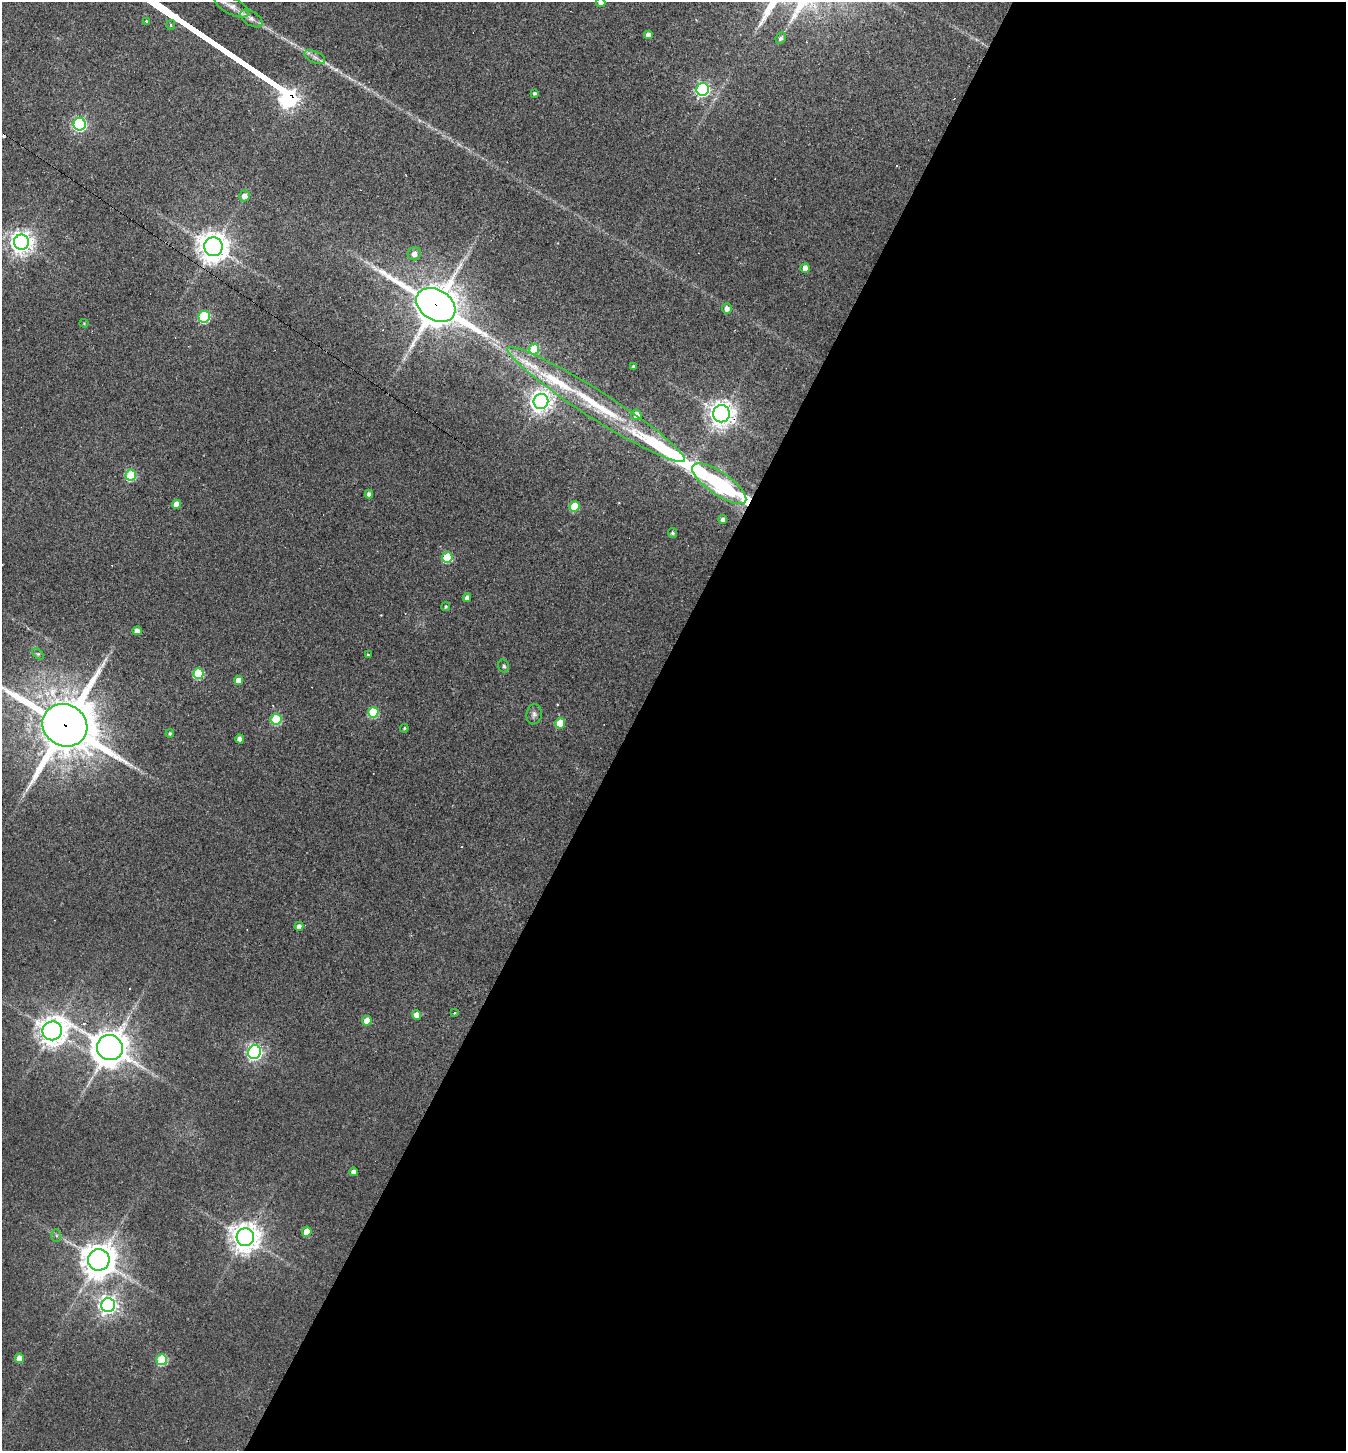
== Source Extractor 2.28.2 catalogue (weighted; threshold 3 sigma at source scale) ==
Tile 12 of 4 x 4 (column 4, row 3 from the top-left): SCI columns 4177-5520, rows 1449-2897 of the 5802 x 5794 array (HDU 1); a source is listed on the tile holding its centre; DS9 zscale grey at full resolution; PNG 1348 x 1453 px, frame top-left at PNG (2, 2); each listed source drawn as its Kron ellipse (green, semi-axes under 4 px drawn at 4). Shown black and unused: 53% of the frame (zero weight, under 2 of 3 exposures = <1% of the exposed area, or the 3 px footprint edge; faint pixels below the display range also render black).
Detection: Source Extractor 2.28.2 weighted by HDU 2 'WHT'; one run over the whole footprint, this tile lists its part. Background 0.06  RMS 0.0065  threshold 0.0294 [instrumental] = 3 sigma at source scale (4.5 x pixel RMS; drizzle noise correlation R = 1.50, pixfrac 1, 0.05/0.05 arcsec/px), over >= 5 px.
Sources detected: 82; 11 cosmic-ray / hot-pixel residue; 1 long thin detection or spike segment (spike, bleed or trail) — neither listed nor drawn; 5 inside a brighter listed object's ellipse — not listed separately; the other 65 listed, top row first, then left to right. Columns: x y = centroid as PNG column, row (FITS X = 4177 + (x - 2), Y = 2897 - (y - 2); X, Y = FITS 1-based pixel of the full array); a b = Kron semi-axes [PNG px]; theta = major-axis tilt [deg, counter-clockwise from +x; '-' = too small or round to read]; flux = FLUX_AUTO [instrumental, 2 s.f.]
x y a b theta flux
601 3 4 4 - 3.8
232 6 19 8 -26 5.3
251 19 12 7 -32 3.4
146 21 3 3 - 0.6
171 25 5 4 - 0.83
648 35 4 4 - 4.9
781 38 6 5 - 1.7
315 57 11 5 -25 2.9
703 89 6 6 - 150
535 93 3 3 - 1.4
80 124 6 6 - 130
244 196 5 5 - 4.5
21 242 7 7 - 500
213 247 9 9 - 930
414 254 7 6 - 4.4
805 268 4 4 - 7.1
436 305 21 15 -32 1800
727 309 5 5 - 3
204 317 6 5 - 65
84 323 4 4 - 0.62
534 349 5 5 - 30
633 366 3 3 - 1
541 401 7 7 - 430
596 405 105 14 -32 64
721 414 8 8 - 630
636 415 5 5 - 6.6
131 475 5 5 - 43
719 484 32 11 -34 92
369 494 4 4 - 2.5
176 504 4 4 - 8
574 506 5 5 - 23
723 520 4 4 - 2.4
673 533 5 4 - 1.4
447 557 5 5 - 38
467 598 4 4 - 2.5
445 607 4 4 - 1.1
137 631 4 4 - 4.4
38 654 7 4 -44 1.1
368 655 3 3 - 0.89
504 666 6 5 - 1.3
198 674 5 5 - 41
239 681 4 4 - 7.3
373 712 5 5 - 37
534 714 10 7 81 2.6
276 719 5 5 - 43
560 723 5 5 - 19
65 725 23 20 -30 3800
404 728 4 3 - 0.86
170 734 4 4 - 1.4
240 739 4 4 - 4
299 926 4 4 - 3.5
454 1013 4 3 - 0.62
417 1015 5 4 - 6.4
367 1021 5 4 - 9
52 1031 10 9 - 760
110 1048 13 12 - 1200
254 1052 7 6 - 200
354 1172 4 4 - 2.9
307 1232 5 4 - 10
56 1236 6 5 - 1.5
245 1237 9 8 - 850
99 1260 11 10 - 1100
108 1305 7 7 - 310
19 1358 5 4 - 6.7
162 1360 5 5 - 48
Overlapping masked pixels (flux is a lower limit): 4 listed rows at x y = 213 247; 436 305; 721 414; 65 725
Isophote crosses this tile's border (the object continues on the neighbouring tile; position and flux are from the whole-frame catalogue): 2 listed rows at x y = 601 3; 65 725